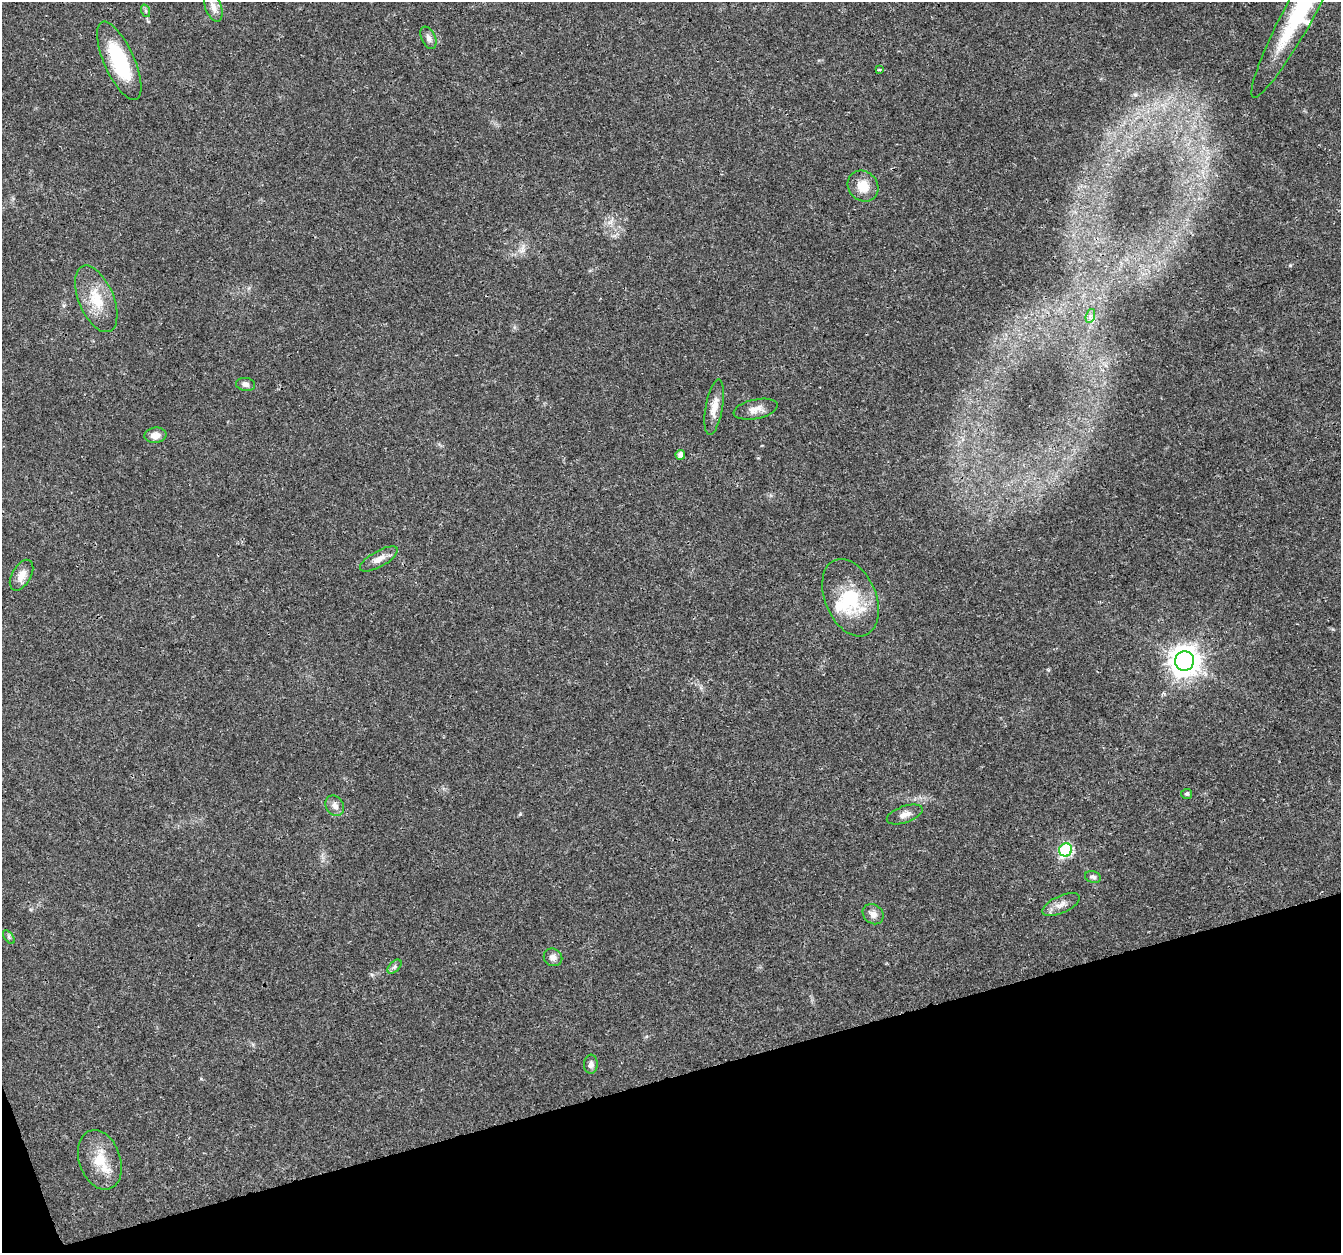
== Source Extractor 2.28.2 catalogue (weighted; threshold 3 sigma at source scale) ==
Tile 14 of 4 x 4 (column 2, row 4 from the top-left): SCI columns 1341-2679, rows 116-1366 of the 5358 x 5181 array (HDU 1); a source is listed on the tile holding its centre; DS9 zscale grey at full resolution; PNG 1343 x 1255 px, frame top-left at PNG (2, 2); each listed source drawn as its Kron ellipse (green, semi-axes under 4 px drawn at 4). Shown black and unused: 14% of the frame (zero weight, under 3 of 4 exposures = <1% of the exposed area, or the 3 px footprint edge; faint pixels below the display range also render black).
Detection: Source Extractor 2.28.2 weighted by HDU 2 'WHT'; one run over the whole footprint, this tile lists its part. Background 0.0264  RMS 0.002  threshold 0.0088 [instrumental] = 3 sigma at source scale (4.5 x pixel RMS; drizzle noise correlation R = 1.50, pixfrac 1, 0.0396/0.0396 arcsec/px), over >= 5 px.
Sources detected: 31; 1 inside a brighter object's white glare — neither listed nor drawn; the other 30 listed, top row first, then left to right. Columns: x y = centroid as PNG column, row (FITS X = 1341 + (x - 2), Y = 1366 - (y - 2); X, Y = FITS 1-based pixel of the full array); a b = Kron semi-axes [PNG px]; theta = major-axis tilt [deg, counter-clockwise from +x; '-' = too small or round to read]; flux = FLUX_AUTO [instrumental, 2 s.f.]
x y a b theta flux
1305 3 107 15 61 27
213 7 15 8 -70 1.5
146 11 6 4 -71 0.32
428 38 12 7 -66 0.86
119 61 42 15 -66 13
879 70 4 3 - 0.33
863 186 16 14 -46 3.4
96 299 35 17 -67 6
1090 316 7 4 71 0.51
246 384 10 6 -8 0.71
714 407 28 8 80 2.3
756 409 22 9 12 1.9
155 435 11 7 6 1.6
680 455 5 5 - 0.97
379 559 21 8 29 1.7
22 575 17 9 60 1.9
850 598 40 25 -67 10
1185 661 10 9 - 270
1187 794 5 5 - 0.31
335 806 11 8 -57 1.1
905 814 19 8 19 1.3
1066 850 7 6 - 26
1093 877 8 5 -16 0.55
1061 905 20 8 24 1.6
873 914 11 9 -40 1.2
9 937 8 4 -54 0.35
553 957 9 8 - 1
394 967 8 5 46 0.51
591 1064 9 7 87 0.83
100 1160 31 20 -71 5.6
Isophote crosses this tile's border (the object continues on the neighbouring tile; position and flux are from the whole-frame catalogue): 1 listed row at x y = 1305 3